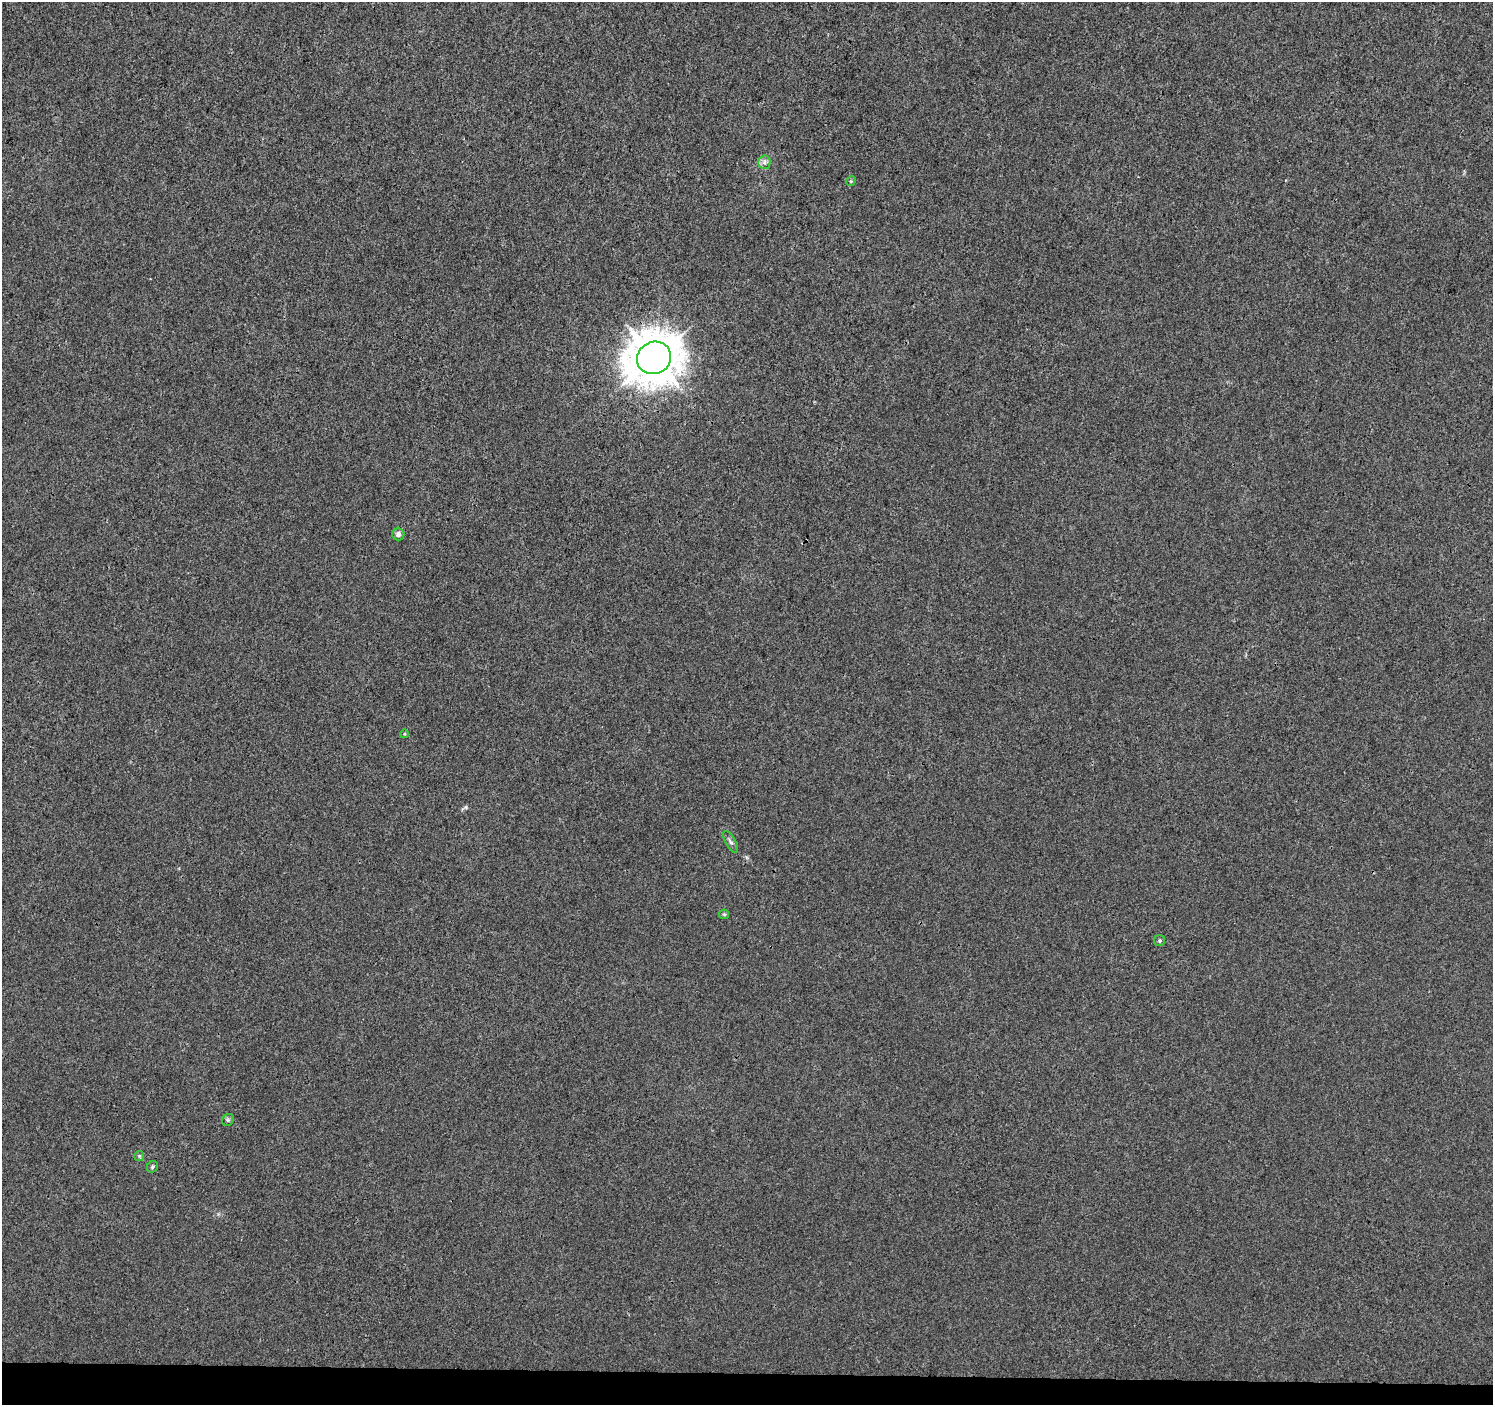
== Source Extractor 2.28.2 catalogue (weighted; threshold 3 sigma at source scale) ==
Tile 8 of 3 x 3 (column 2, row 3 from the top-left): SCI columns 1501-2991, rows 283-1685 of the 4483 x 4719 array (HDU 1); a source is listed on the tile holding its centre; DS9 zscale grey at full resolution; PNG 1495 x 1407 px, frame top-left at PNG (2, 2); each listed source drawn as its Kron ellipse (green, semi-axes under 4 px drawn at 4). Shown black and unused: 2% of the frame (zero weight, under 3 of 4 exposures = <1% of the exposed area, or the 3 px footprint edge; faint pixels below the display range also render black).
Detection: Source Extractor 2.28.2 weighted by HDU 2 'WHT'; one run over the whole footprint, this tile lists its part. Background 0.00165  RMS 0.0029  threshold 0.0132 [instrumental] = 3 sigma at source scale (4.5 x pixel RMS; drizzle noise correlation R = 1.50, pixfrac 1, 0.0396/0.0396 arcsec/px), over >= 5 px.
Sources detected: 11; all 11 listed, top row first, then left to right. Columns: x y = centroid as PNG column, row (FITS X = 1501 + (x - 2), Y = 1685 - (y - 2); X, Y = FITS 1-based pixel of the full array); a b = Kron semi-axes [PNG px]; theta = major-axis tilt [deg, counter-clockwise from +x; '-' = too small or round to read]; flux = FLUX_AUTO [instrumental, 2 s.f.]
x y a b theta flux
764 162 7 6 - 0.91
851 181 5 4 - 0.33
654 358 17 16 - 950
398 534 6 6 - 1.1
404 734 4 3 - 0.26
731 842 12 5 -60 0.9
724 914 5 4 - 0.39
1160 941 5 5 - 0.51
228 1120 6 5 - 0.55
139 1156 5 5 - 0.38
152 1167 6 5 - 0.47
Unlisted compact peaks at least as high as the median listed source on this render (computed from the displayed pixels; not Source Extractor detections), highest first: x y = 466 807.